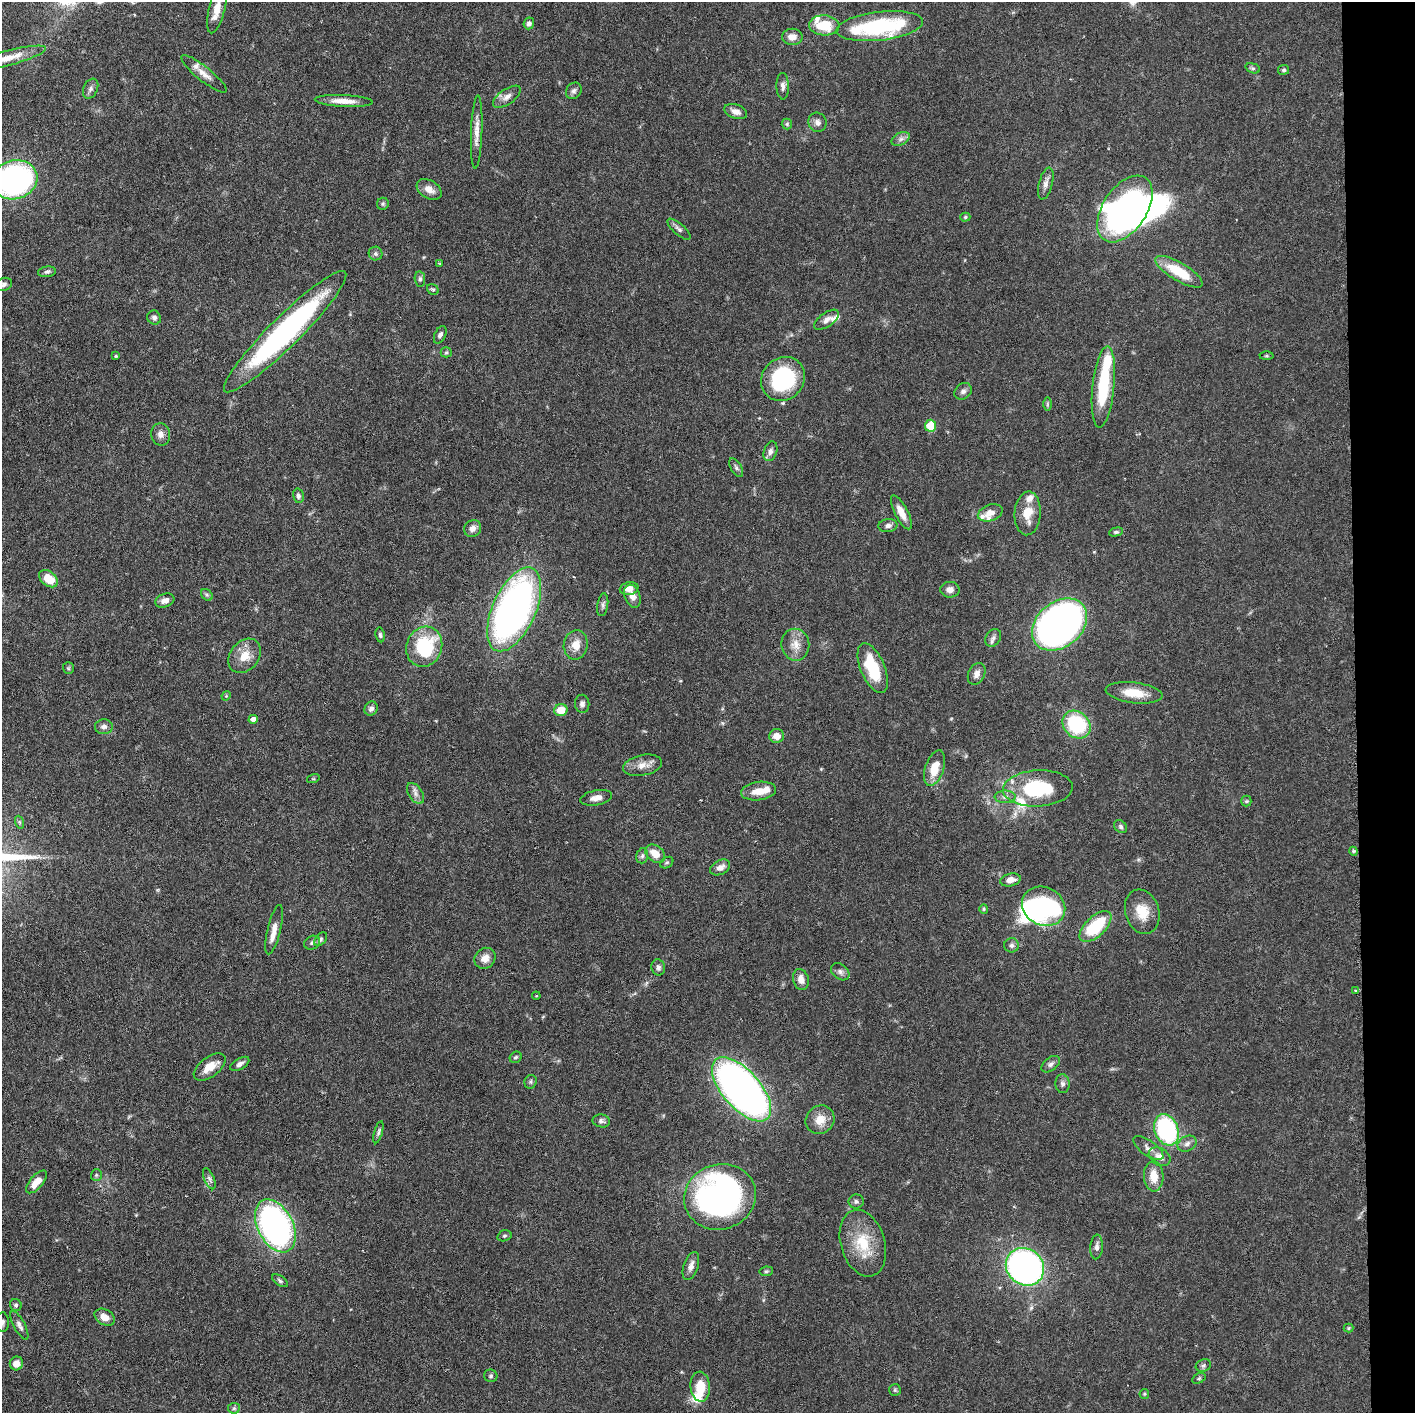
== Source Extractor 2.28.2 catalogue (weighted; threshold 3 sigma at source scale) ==
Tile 6 of 3 x 3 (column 3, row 2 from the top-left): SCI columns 2845-4257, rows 1415-2825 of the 4276 x 4236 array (HDU 1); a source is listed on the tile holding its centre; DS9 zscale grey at full resolution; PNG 1417 x 1415 px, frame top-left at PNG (2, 2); each listed source drawn as its Kron ellipse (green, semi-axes under 4 px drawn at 4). Shown black and unused: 4% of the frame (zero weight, under 3 of 6 exposures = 1% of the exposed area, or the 3 px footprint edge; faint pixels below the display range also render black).
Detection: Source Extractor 2.28.2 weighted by HDU 2 'WHT'; one run over the whole footprint, this tile lists its part. Background 0.0621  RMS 0.0029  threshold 0.012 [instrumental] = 3 sigma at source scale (4.09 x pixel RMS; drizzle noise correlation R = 1.36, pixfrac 0.8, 0.05/0.05 arcsec/px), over >= 5 px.
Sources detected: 170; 6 inside a brighter object's white glare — neither listed nor drawn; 10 inside a brighter listed object's ellipse — not listed separately; the other 154 listed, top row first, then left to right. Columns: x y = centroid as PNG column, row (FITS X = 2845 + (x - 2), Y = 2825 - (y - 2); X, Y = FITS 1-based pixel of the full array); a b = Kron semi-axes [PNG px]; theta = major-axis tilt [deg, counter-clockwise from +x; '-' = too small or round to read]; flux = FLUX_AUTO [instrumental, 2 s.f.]
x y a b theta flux
217 8 25 8 76 3.7
529 23 6 5 - 0.89
824 25 15 10 -4 8.1
880 26 43 14 7 30
792 37 10 8 1 2.1
6 58 42 7 14 5.2
1253 68 7 4 -18 0.49
1284 70 5 5 - 0.51
204 74 28 7 -39 2.6
783 86 13 6 -89 1.3
91 89 10 7 66 1
574 91 9 7 55 0.89
507 97 16 7 35 1.8
344 101 29 6 -3 3.6
736 111 12 7 -20 1.8
817 122 10 9 - 1.4
787 124 5 5 - 0.43
477 132 37 5 88 2.8
901 139 9 6 27 1
15 180 23 19 17 72
1046 183 16 6 75 1.5
429 189 13 9 -31 2.6
383 204 6 6 - 0.5
1125 209 37 22 56 81
965 217 5 4 - 0.38
679 229 14 5 -41 0.97
376 254 7 6 - 0.68
440 263 4 2 - 0.22
47 272 9 5 7 0.71
1179 272 27 9 -31 9.6
420 279 8 5 -81 0.63
4 284 8 6 22 0.9
433 289 6 5 - 0.44
154 318 7 6 - 0.87
826 320 14 7 35 1.5
285 332 85 15 45 67
440 335 9 5 64 0.92
446 352 5 5 - 0.38
116 356 3 3 - 0.38
1266 356 7 4 1 0.39
783 379 23 20 47 26
1103 387 41 11 84 16
963 391 9 7 42 1.1
1047 404 7 4 89 0.42
930 426 6 5 - 7
161 434 11 9 -79 1.5
770 451 10 6 70 1.2
736 468 10 5 -58 0.74
298 496 7 5 -76 0.79
901 512 19 6 -63 3.1
990 513 13 8 19 2.5
1028 513 22 13 86 5.2
888 526 9 6 8 1.1
473 528 9 8 - 1.6
1116 532 7 4 14 0.48
48 579 10 7 -40 5.3
629 589 9 6 11 2.1
950 590 9 8 - 1.6
207 595 6 5 - 0.53
632 596 12 8 -69 1.9
165 601 10 6 20 1.5
603 605 11 5 81 0.85
514 609 45 21 66 120
1059 625 30 22 39 170
380 635 7 4 -81 0.5
993 638 9 7 54 1
576 645 15 12 81 3.6
795 645 16 14 -80 3.3
424 647 20 17 69 18
245 656 19 14 50 4.4
68 668 6 5 - 0.38
873 668 26 12 -67 12
977 674 11 8 63 1.5
1134 693 28 10 -7 5.8
226 696 5 3 - 0.26
582 704 9 7 -83 1.1
371 709 7 6 - 1
561 710 6 6 - 4.4
253 719 4 4 - 1.4
1076 725 15 12 -43 21
104 727 9 7 3 1.2
777 736 7 7 - 2.4
643 765 19 10 12 2.8
935 768 19 9 72 5
313 779 6 4 17 0.31
1038 788 35 18 3 20
759 791 18 9 7 3.9
415 793 11 7 -56 1.3
1005 797 10 6 1 1.1
596 798 16 7 11 2
1246 801 5 5 - 0.41
19 822 6 4 -71 0.41
1121 827 7 5 -48 0.66
1353 851 4 3 - 0.3
655 854 11 8 -37 3.4
642 856 8 5 74 0.65
667 863 7 5 32 0.51
720 867 10 7 27 1.7
1010 880 10 6 12 2.1
1044 906 22 19 -26 20
984 909 5 4 - 0.35
1142 912 23 17 -73 5.9
1095 927 20 10 44 15
274 930 25 6 77 2.8
321 939 8 5 51 0.59
312 943 8 6 27 0.84
1012 945 7 7 - 0.84
485 958 11 9 44 2.5
658 967 8 6 -81 0.94
840 972 10 7 -40 1.1
801 980 11 7 -74 2.2
1356 991 4 4 - 0.4
536 996 4 3 - 0.22
516 1057 6 5 - 0.52
240 1064 10 5 31 1.2
1051 1064 10 6 38 1
210 1067 18 10 36 4
531 1082 7 6 - 0.58
1063 1084 9 7 -86 1
741 1089 39 19 -49 160
820 1120 15 13 40 3.7
601 1121 9 6 -11 0.79
1166 1130 16 11 -69 33
378 1132 11 4 74 0.65
1187 1144 10 7 27 1.2
1148 1148 18 7 -35 1.7
1160 1157 12 8 -32 2.3
96 1175 6 5 - 0.44
1154 1176 15 9 -86 4.3
209 1179 11 5 -66 0.85
37 1182 14 6 49 3.7
720 1197 36 32 19 98
856 1202 7 7 - 0.73
275 1226 28 17 -63 110
504 1236 7 5 16 0.49
863 1243 34 22 -73 11
1097 1247 12 6 86 1.2
691 1266 15 7 71 1.7
1025 1267 20 18 -40 100
766 1271 7 4 8 0.43
280 1281 9 5 -34 0.58
16 1305 6 5 - 0.6
105 1317 11 7 -30 2.4
2 1322 10 6 -89 0.94
19 1325 16 5 -62 1.2
1348 1328 5 4 - 0.33
16 1363 7 6 - 2.3
1203 1365 8 6 19 0.64
491 1376 7 6 - 0.59
1199 1378 7 4 30 0.42
700 1387 15 9 -85 5.3
895 1390 6 6 - 0.47
1144 1394 5 4 - 0.35
234 1408 6 5 - 0.53
Isophote crosses this tile's border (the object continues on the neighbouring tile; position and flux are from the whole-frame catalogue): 4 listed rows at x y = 217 8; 6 58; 15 180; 2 1322